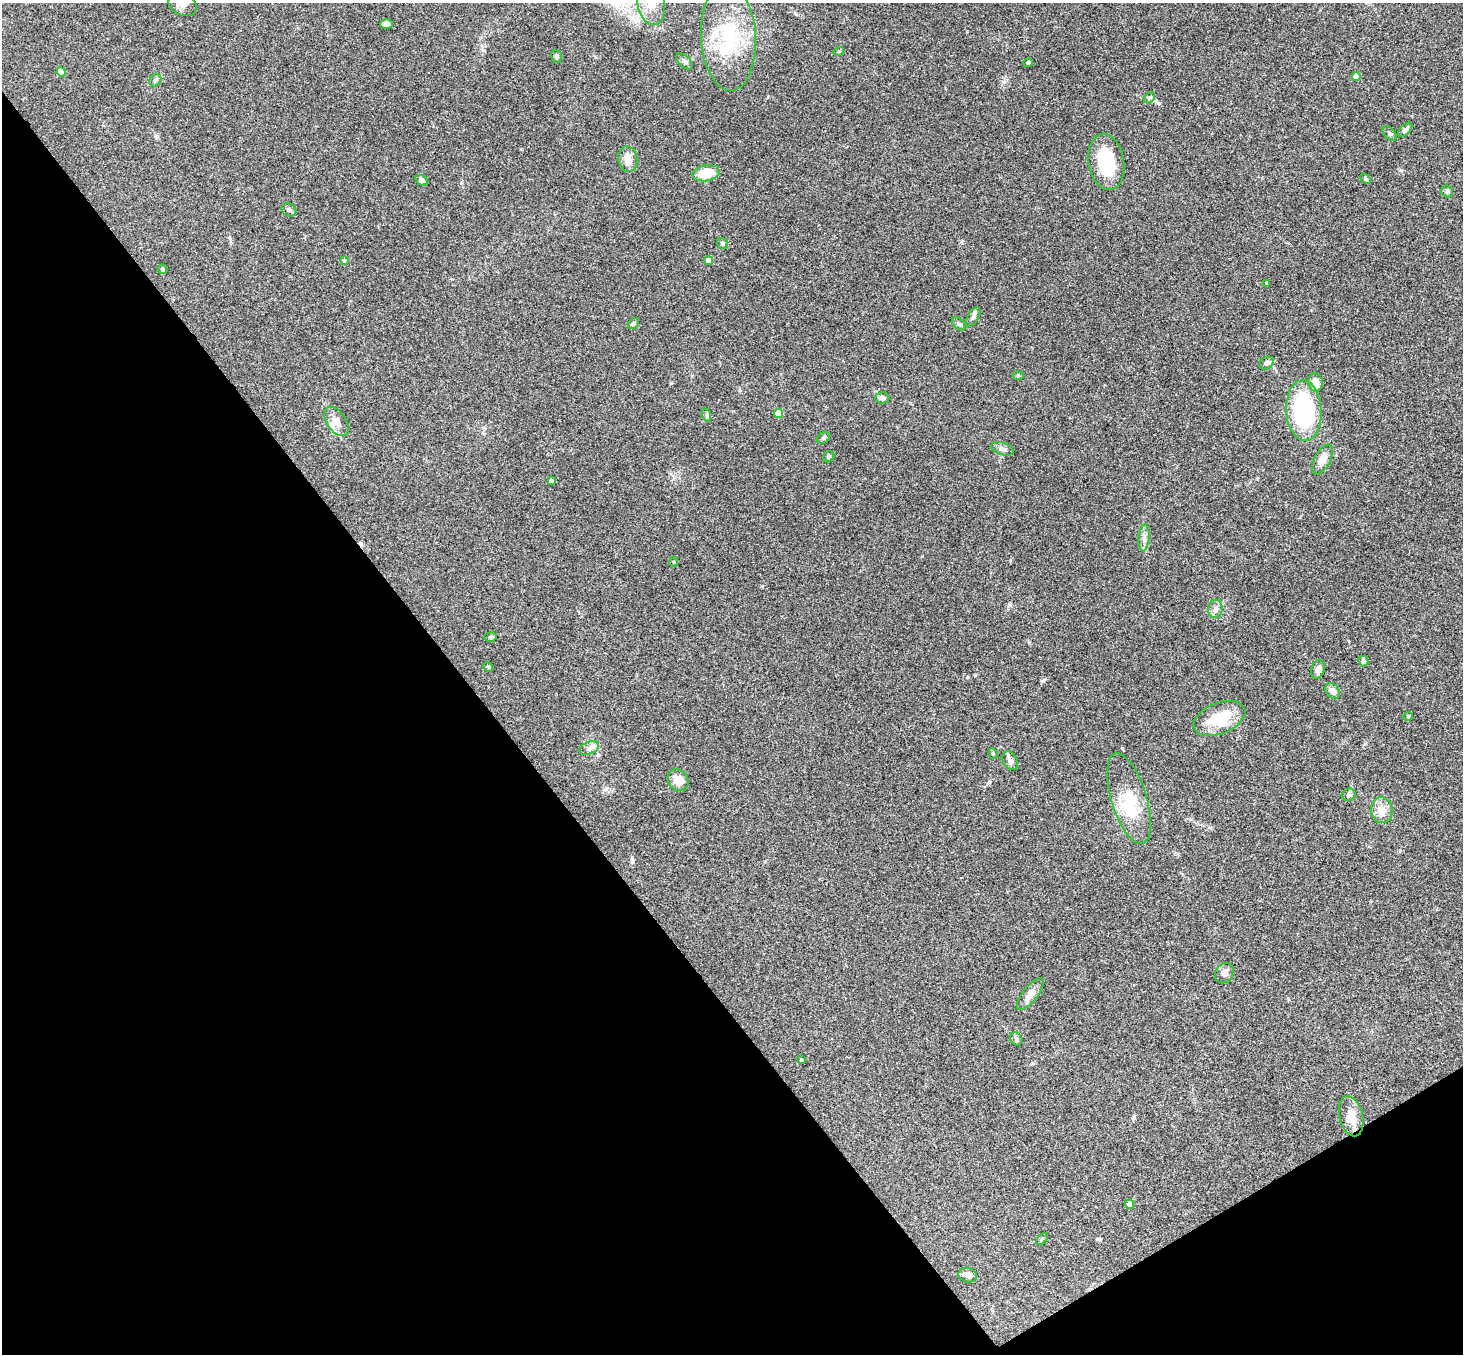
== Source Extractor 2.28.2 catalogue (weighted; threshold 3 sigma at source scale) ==
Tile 14 of 4 x 4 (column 2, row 4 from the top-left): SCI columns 1515-2975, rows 330-1681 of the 5948 x 5929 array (HDU 1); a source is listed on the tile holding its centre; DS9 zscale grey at full resolution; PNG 1465 x 1356 px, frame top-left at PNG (2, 3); each listed source drawn as its Kron ellipse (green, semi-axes under 4 px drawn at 4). Shown black and unused: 35% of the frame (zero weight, under 3 of 4 exposures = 6% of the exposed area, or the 3 px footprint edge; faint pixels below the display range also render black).
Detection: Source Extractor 2.28.2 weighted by HDU 2 'WHT'; one run over the whole footprint, this tile lists its part. Background 0.204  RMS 0.0082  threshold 0.0368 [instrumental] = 3 sigma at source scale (4.5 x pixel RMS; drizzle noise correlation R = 1.50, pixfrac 1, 0.05/0.05 arcsec/px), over >= 5 px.
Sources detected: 70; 1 inside a brighter object's white glare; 1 cosmic-ray / hot-pixel residue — neither listed nor drawn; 1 inside a brighter listed object's ellipse — not listed separately; the other 67 listed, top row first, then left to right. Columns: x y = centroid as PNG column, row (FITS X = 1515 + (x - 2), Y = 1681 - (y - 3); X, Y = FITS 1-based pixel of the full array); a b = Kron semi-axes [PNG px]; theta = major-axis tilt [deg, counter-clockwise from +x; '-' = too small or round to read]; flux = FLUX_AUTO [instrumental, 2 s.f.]
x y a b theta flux
651 3 22 13 -83 14
183 4 14 11 -25 6.2
386 24 6 4 0 3.5
728 37 53 27 -87 62
839 51 5 3 - 0.65
557 56 6 5 - 2.2
684 61 10 5 -44 2.6
1028 63 4 4 - 1.8
61 72 5 4 - 13
1356 77 4 4 - 10
155 80 7 5 47 1.6
1149 98 6 4 45 1.3
1405 130 9 5 45 2.3
1390 134 8 5 -46 1.6
628 159 13 9 -76 7.3
1106 162 28 18 -81 41
706 173 14 8 10 19
1365 179 6 4 -44 1.1
421 180 6 5 - 3.2
1447 191 6 5 - 1.5
289 210 8 6 -33 2.3
722 243 6 5 - 1.4
344 261 4 4 - 0.68
709 261 4 4 - 6.3
162 269 5 4 - 1.4
1267 284 3 3 - 0.97
973 317 11 5 58 2.2
633 324 6 5 - 1.7
958 324 7 5 -40 1.6
1266 363 8 6 30 2.5
1018 376 5 3 - 0.87
1315 382 9 7 -81 7.5
882 398 7 5 -3 2.6
1304 411 30 17 -87 100
778 413 4 4 - 17
707 415 7 4 -72 1.4
336 421 16 9 -56 6.3
823 438 7 5 31 1.5
1002 449 12 6 -18 3.1
829 457 6 5 - 1.5
1322 459 16 8 62 8.8
551 481 4 3 - 2.9
1144 538 13 5 85 3.5
674 562 5 3 - 0.72
1215 609 9 7 78 3.2
490 637 6 5 - 1.3
1363 661 5 5 - 1.4
488 667 5 4 - 0.94
1318 669 9 6 73 3.9
1333 691 8 6 -48 4.6
1408 716 5 4 - 0.93
1219 718 27 15 23 27
589 748 10 6 21 3.1
993 753 5 4 - 1
1010 761 10 7 -58 2.8
678 780 11 9 -50 9.3
1349 795 7 6 - 2.2
1129 798 47 17 -73 30
1382 810 13 10 -82 8.6
1224 973 11 9 55 4.1
1030 994 19 7 51 6.8
1016 1039 7 5 -48 1.6
801 1060 3 3 - 0.89
1351 1116 20 11 -76 10
1130 1204 4 4 - 5.7
1042 1239 7 4 45 1.2
968 1275 9 7 -15 4.5
Isophote crosses this tile's border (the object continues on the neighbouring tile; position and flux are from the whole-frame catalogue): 2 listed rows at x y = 651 3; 183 4
Unlisted compact peaks at least as high as the median listed source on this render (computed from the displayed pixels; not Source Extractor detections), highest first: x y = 1122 748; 1043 680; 632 859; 762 586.